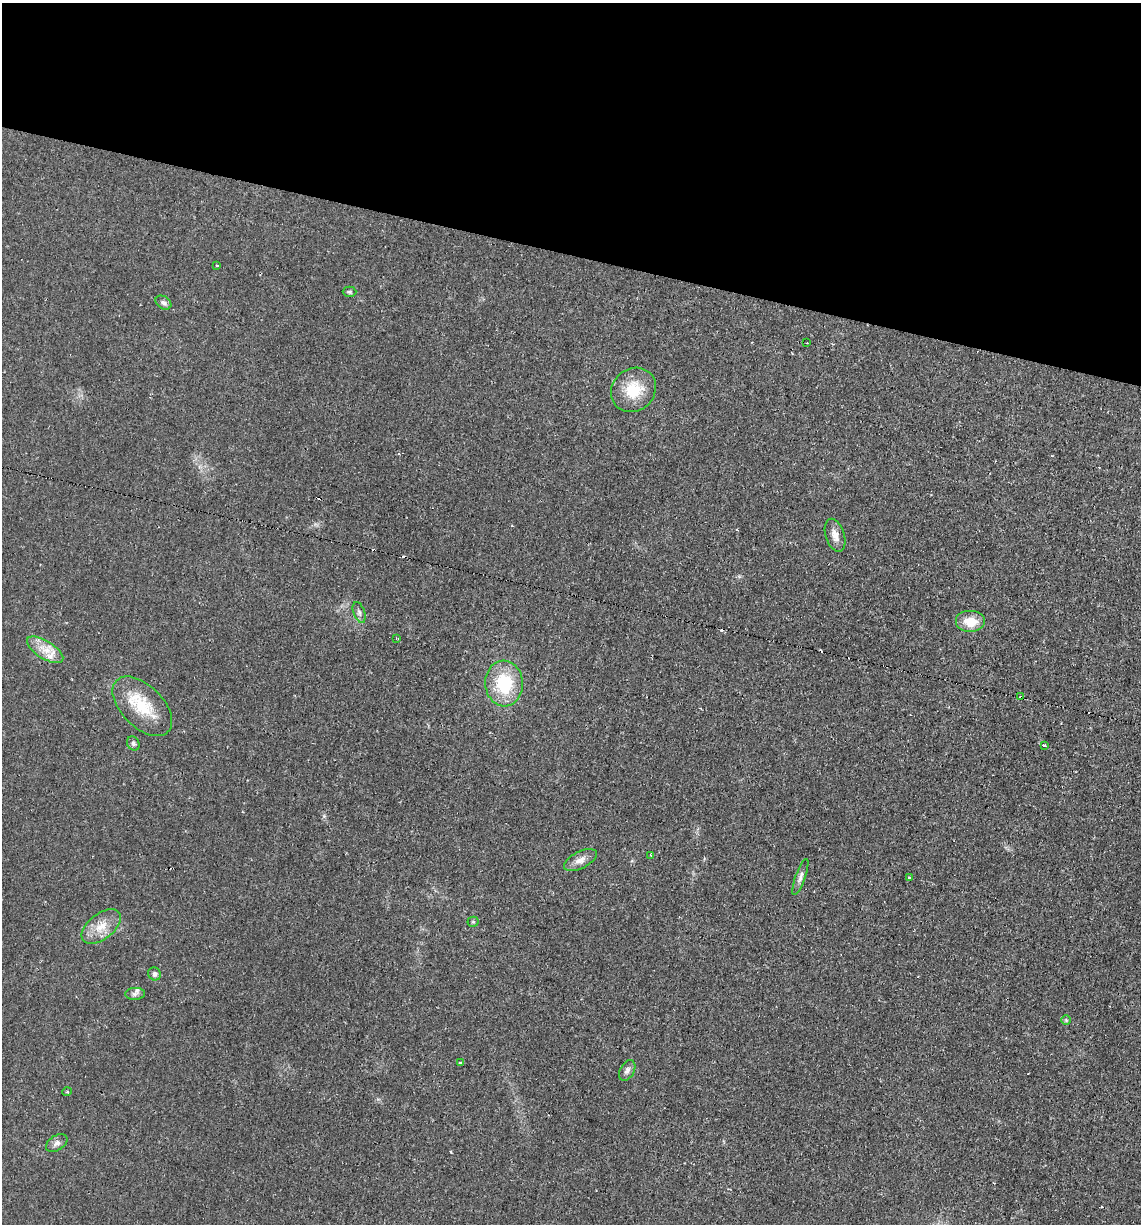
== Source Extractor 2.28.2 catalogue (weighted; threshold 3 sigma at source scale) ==
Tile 2 of 4 x 4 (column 2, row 1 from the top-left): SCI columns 1254-2392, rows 3667-4888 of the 4907 x 4888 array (HDU 1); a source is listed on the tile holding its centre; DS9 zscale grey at full resolution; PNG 1143 x 1226 px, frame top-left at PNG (2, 3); each listed source drawn as its Kron ellipse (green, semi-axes under 4 px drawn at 4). Shown black and unused: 21% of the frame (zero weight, under 2 of 3 exposures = <1% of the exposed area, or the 3 px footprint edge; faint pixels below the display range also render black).
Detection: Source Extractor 2.28.2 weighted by HDU 2 'WHT'; one run over the whole footprint, this tile lists its part. Background 0.0287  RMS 0.0049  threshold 0.0221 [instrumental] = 3 sigma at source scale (4.5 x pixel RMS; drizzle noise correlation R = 1.50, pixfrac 1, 0.05/0.05 arcsec/px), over >= 5 px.
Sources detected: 39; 9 cosmic-ray / hot-pixel residue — neither listed nor drawn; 2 inside a brighter listed object's ellipse — not listed separately; the other 28 listed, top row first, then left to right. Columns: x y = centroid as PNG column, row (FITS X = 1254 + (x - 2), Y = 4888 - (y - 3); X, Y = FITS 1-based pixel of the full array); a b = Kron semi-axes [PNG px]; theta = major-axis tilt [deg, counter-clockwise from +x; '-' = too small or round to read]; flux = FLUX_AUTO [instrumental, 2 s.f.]
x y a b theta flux
217 265 3 3 - 0.84
349 292 7 5 -1 0.91
163 303 8 6 -32 1.5
807 343 2 2 - 0.43
633 390 24 21 42 16
835 535 17 9 -71 4
359 612 11 5 -71 1.4
971 622 15 11 0 8.7
397 638 3 2 - 0.4
45 650 21 9 -32 6.4
504 683 23 19 -86 26
1021 697 3 2 - 1.1
142 706 36 21 -45 20
133 743 7 6 - 1.2
1044 745 4 3 - 2.6
651 855 3 2 - 0.52
580 860 18 8 27 3.7
800 877 19 5 70 2.2
909 878 3 3 - 1.2
473 922 5 5 - 0.7
101 927 23 12 38 8.4
154 974 7 6 - 1.5
135 994 10 6 2 1.6
1066 1020 5 5 - 0.68
460 1063 3 3 - 1.4
627 1070 11 7 61 2
67 1092 5 3 - 0.44
57 1143 11 7 32 2.1
Overlapping masked pixels (flux is a lower limit): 1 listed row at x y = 1021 697